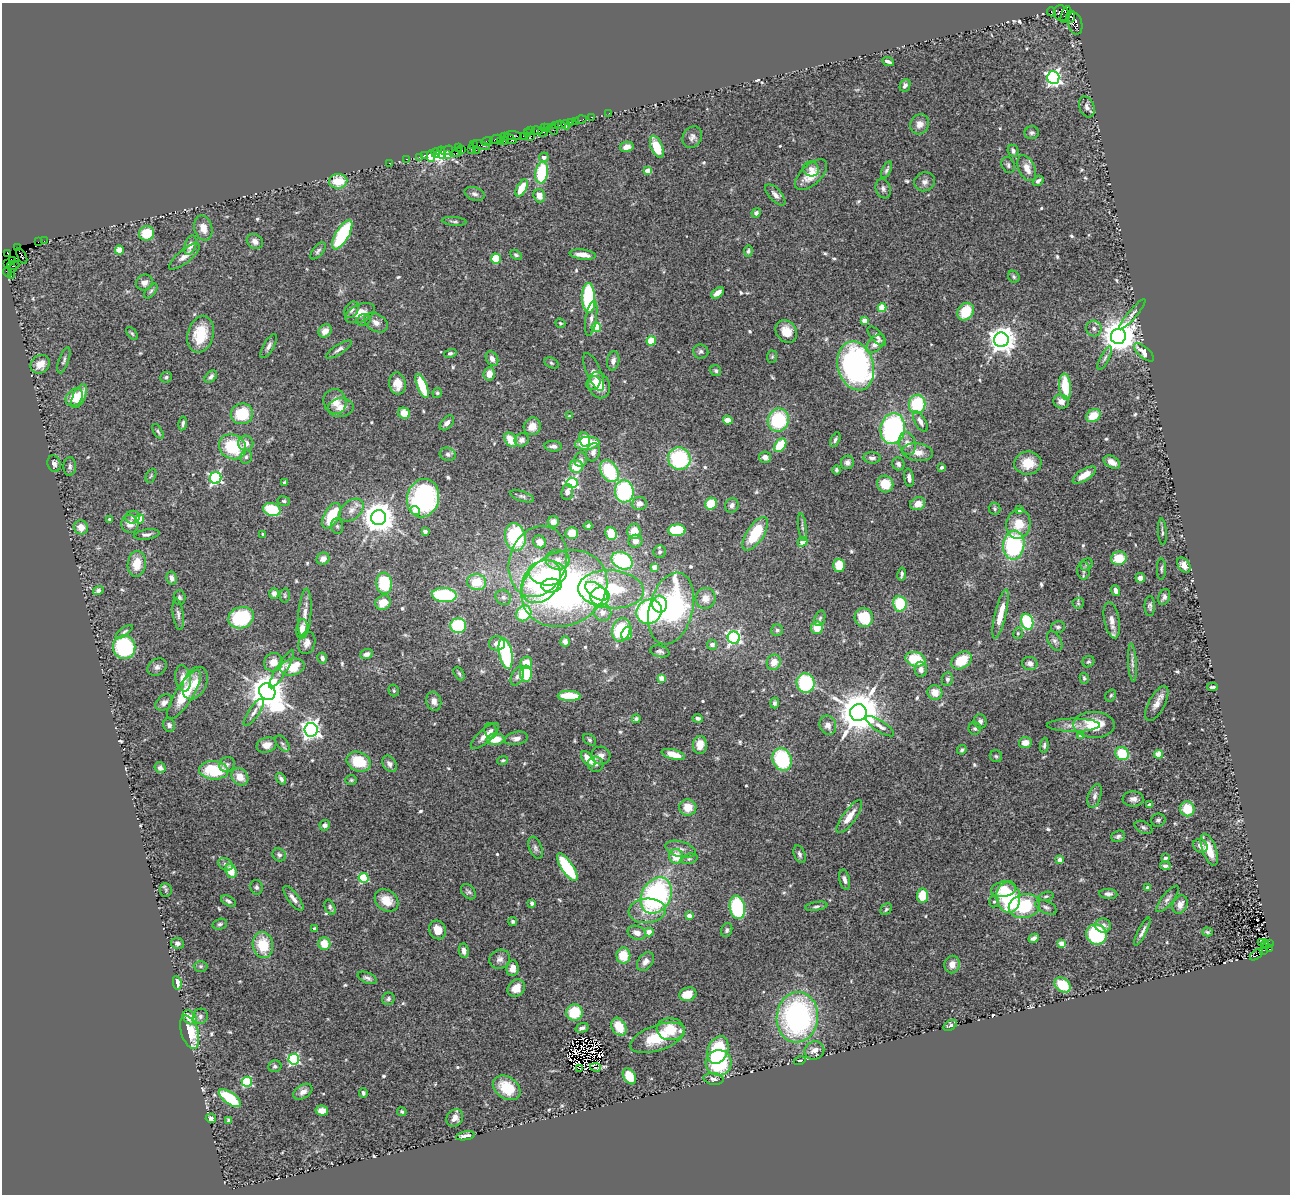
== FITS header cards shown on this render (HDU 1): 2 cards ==
NAXIS1  =                 1288
NAXIS2  =                 1192

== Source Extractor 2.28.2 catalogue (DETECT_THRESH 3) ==
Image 1288 x 1192 px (HDU 1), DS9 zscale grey, 1 PNG px = 1 image px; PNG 1292 x 1196 px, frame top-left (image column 1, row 1192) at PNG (2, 3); each listed source drawn as its Kron ellipse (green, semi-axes under 4 px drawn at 4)
Background 0.824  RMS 0.042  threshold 0.126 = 3 sigma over >= 5 px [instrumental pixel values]
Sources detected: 624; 6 with non-positive FLUX_AUTO (blend fragments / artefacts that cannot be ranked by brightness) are neither listed nor drawn; of the other 618, the 500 brightest by FLUX_AUTO listed and drawn (118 fainter detections omitted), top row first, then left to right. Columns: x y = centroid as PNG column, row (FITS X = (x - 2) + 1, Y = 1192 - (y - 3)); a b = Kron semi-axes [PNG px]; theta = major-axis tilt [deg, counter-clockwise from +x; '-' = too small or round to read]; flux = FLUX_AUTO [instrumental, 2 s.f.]
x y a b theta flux
1051 12 4 2 - 22
1061 13 8 7 - 260
1066 14 9 4 72 770
1071 17 6 4 87 160
1075 23 11 7 -76 150
888 62 6 3 -26 8.6
1053 77 6 6 - 870
905 85 6 5 - 10
1087 107 11 7 -68 15
609 113 2 2 - 9.7
591 117 3 2 - 18
581 120 6 2 18 17
575 121 2 2 - 9.3
570 122 3 3 - 40
920 124 10 9 - 23
560 125 5 4 - 37
566 125 5 3 - 16
555 126 2 2 - 15
544 128 3 2 - 49
547 128 4 2 - 39
553 129 6 2 -56 65
530 131 3 2 - 22
537 131 5 3 - 54
527 132 3 3 - 27
543 132 5 2 - 10
1032 133 7 6 - 7.6
513 136 8 3 -4 120
523 136 2 2 - 13
531 136 2 2 - 15
505 137 3 3 - 22
692 137 11 9 58 13
495 139 6 3 22 100
510 139 7 3 -34 77
504 140 3 3 - 45
501 141 3 3 - 48
487 142 6 3 21 100
473 144 3 2 - 11
481 145 9 3 -17 150
627 147 7 5 13 17
657 147 12 5 -68 75
458 148 3 2 - 16
462 149 3 2 - 14
471 149 2 2 - 19
447 150 6 3 23 140
476 150 2 2 - 23
1013 151 6 5 - 10
441 152 6 4 -81 250
457 152 5 2 - 31
436 153 4 4 - 210
425 155 3 3 - 41
448 155 4 3 - 37
431 156 6 3 89 300
419 157 2 2 - 13
544 157 5 4 - 16
406 159 3 2 - 34
389 163 2 2 - 18
1008 165 8 6 -64 7.8
1027 168 14 8 -65 29
811 169 8 7 - 13
887 170 9 4 65 6.9
648 171 4 4 - 46
542 173 11 6 82 160
811 175 20 10 42 48
338 181 9 7 5 52
1038 181 6 4 41 9.6
925 182 10 9 - 14
522 188 9 5 61 65
883 189 10 7 -69 10
474 194 10 6 -17 10
775 195 13 6 -47 14
539 196 6 6 - 23
756 213 5 4 - 7.9
454 221 12 3 -5 5.2
203 228 13 9 -76 29
147 233 8 7 - 79
342 235 16 6 60 230
44 241 2 2 - 7.4
255 241 8 7 - 16
38 242 3 2 - 51
190 245 10 5 72 18
17 248 3 2 - 30
119 250 4 4 - 63
318 251 10 5 49 7.5
748 251 6 4 82 5.5
8 254 3 2 - 90
583 254 13 5 -7 24
516 255 6 4 -28 5.7
22 256 8 3 -62 92
184 256 19 6 39 21
496 259 5 5 - 88
13 260 4 3 - 610
8 264 3 2 - 12
13 265 6 4 14 63
12 269 3 2 - 130
8 272 5 4 - 16
11 276 3 2 - 24
1014 277 6 5 - 5.6
144 283 8 7 - 17
151 291 9 4 52 5.9
718 293 7 4 37 21
589 298 15 6 -88 270
882 308 4 4 - 93
352 310 9 6 56 11
966 312 9 7 55 80
360 313 16 8 23 36
1132 314 19 4 49 11
591 318 18 5 80 15
363 320 7 5 19 7.2
864 321 4 4 - 30
376 322 13 8 -30 18
560 323 5 4 - 4.5
596 327 5 4 - 140
1094 328 8 7 - 11
325 331 7 6 - 24
786 331 12 9 -51 41
132 333 7 4 -52 4.7
200 334 19 13 75 96
877 336 12 5 -48 12
1118 336 8 7 - 6600
1001 340 7 7 - 3100
651 341 4 4 - 120
875 344 11 6 44 27
269 346 13 5 60 13
339 349 15 5 33 10
701 351 7 7 - 8.4
1144 352 12 5 -41 32
450 353 6 4 14 6.3
772 357 6 5 - 4.6
1105 358 13 4 62 8.8
492 359 8 5 -60 14
64 360 13 5 71 8.4
613 361 9 6 81 15
551 363 7 5 -28 4.9
40 364 10 8 41 39
856 366 25 18 -75 740
716 371 6 5 - 6.1
594 372 20 7 -66 21
489 374 7 5 85 23
166 377 6 5 - 5.7
211 377 7 5 45 9.2
593 383 7 6 - 23
397 384 11 8 -82 32
599 385 13 10 -68 50
422 386 13 5 -68 99
1065 387 13 6 -83 92
437 393 5 4 - 5.4
79 396 13 6 64 55
74 397 10 7 46 47
335 401 12 11 - 33
1061 402 8 7 - 21
917 404 9 8 - 140
340 408 13 9 6 24
404 413 6 5 - 40
242 414 11 10 - 110
570 416 4 3 - 5.6
1093 416 8 6 36 60
728 420 5 4 - 29
778 420 11 10 - 180
920 421 11 5 -61 14
183 423 7 4 81 7.9
447 423 9 5 47 14
532 426 9 8 - 33
893 429 15 12 82 460
158 431 8 4 -59 5.7
585 439 7 5 -76 23
511 440 8 5 -54 53
522 440 7 6 - 14
835 440 8 4 65 6.8
246 443 7 7 - 24
587 443 12 6 5 120
907 443 12 8 -75 22
780 445 7 5 51 89
553 446 8 5 -3 11
232 447 14 12 -31 140
593 452 9 6 74 16
918 452 15 8 -7 27
448 454 8 6 -17 9.6
246 457 7 5 75 6.8
765 457 6 5 - 17
872 458 8 5 -3 10
679 459 11 11 - 240
581 460 7 6 - 8.7
847 462 7 6 - 13
1112 462 9 5 -30 22
1028 463 13 11 7 60
54 464 8 6 -74 9.9
898 464 6 6 - 11
70 466 9 6 86 8.9
576 466 6 6 - 63
941 467 3 3 - 8.4
836 470 4 4 - 5.6
609 471 12 8 -57 160
1084 475 13 5 32 35
151 476 7 4 64 4.5
216 478 6 5 - 520
909 478 9 5 -81 12
285 483 3 3 - 8.2
572 483 5 5 - 380
885 484 8 8 - 67
624 491 11 9 -83 240
567 492 8 5 84 12
522 496 12 5 -18 7.6
423 498 19 16 77 480
284 501 6 4 -13 5.1
639 504 7 6 - 19
711 504 6 5 - 69
918 504 8 6 24 25
732 505 7 6 - 11
995 509 6 6 - 6
272 510 9 6 -16 110
351 510 14 9 39 23
1019 510 4 3 - 16
415 511 5 4 - 27
331 516 14 7 60 110
133 517 7 6 - 8.4
378 518 7 7 - 5400
109 519 3 3 - 5.2
140 519 4 4 - 76
553 522 6 5 - 16
130 524 9 8 - 26
1018 524 15 12 79 59
337 526 8 6 -75 6.8
588 526 4 3 - 7.1
81 527 7 7 - 30
802 527 14 4 -82 8.2
677 530 8 6 1 140
425 531 4 3 - 16
634 531 7 6 - 35
1162 532 13 3 -86 6.1
572 533 6 6 - 39
611 533 6 5 - 73
263 534 3 3 - 4.9
755 534 19 8 57 120
147 535 13 5 9 11
515 537 14 10 -80 200
635 541 7 6 - 16
540 542 7 6 - 30
803 542 5 4 - 43
1014 545 14 10 83 320
660 552 6 6 - 7
1119 558 8 6 18 75
323 559 6 6 - 17
558 560 12 10 -6 30
538 561 36 28 71 170
622 561 11 8 -26 270
137 564 13 9 82 51
1087 564 6 5 - 6
839 565 6 5 - 59
1184 565 8 5 -54 17
654 567 4 4 - 32
1161 569 10 4 90 6.2
1084 570 9 6 -90 8.7
547 573 19 12 -5 130
902 574 6 3 80 6.4
172 578 6 5 - 13
1140 578 5 4 - 16
477 582 9 8 - 79
541 582 23 17 54 380
384 583 10 8 -84 130
551 586 10 7 3 130
564 588 44 36 27 1100
611 589 33 19 -4 280
98 591 5 4 - 7
597 591 13 7 -35 170
1116 591 5 4 - 17
274 593 5 5 - 12
444 595 12 7 -5 210
285 596 7 5 -89 5.2
503 597 8 7 - 11
600 597 9 9 - 210
1164 597 8 5 69 10
179 598 7 6 - 7.1
706 598 10 9 - 25
383 603 8 6 33 39
1078 603 5 5 - 4.9
659 604 8 7 - 74
900 604 8 6 -83 120
1150 606 10 5 -90 6.8
671 609 37 21 75 510
602 612 9 8 - 23
649 612 13 12 - 410
524 613 8 7 - 120
178 614 16 5 -82 13
305 614 25 6 86 27
1001 614 25 5 76 49
241 618 13 10 20 190
820 618 8 5 70 5.7
864 618 9 9 - 100
1112 620 18 7 -79 25
1027 622 8 6 -72 160
458 626 8 7 - 150
1058 627 7 5 14 7
817 628 6 6 - 50
302 629 9 5 80 33
621 630 12 9 71 170
777 630 6 6 - 5.9
124 632 10 4 36 6.5
627 633 7 5 68 48
1018 633 6 4 77 5.2
734 638 6 6 - 590
565 641 5 5 - 11
1055 641 11 6 -60 10
307 643 11 8 74 17
497 643 8 7 - 23
712 645 5 5 - 12
124 647 11 11 - 240
660 651 10 5 -12 7.9
506 653 15 6 -79 260
366 654 6 5 - 14
322 658 5 4 - 8.6
915 659 10 7 -16 99
961 660 11 8 33 77
273 662 9 9 - 32
774 662 8 7 - 31
1088 662 6 5 - 5.1
526 663 6 6 - 41
1030 663 7 6 - 15
1132 663 19 4 -86 12
157 667 10 8 33 12
292 667 12 8 11 76
281 669 22 5 59 18
921 669 7 6 - 15
459 673 7 4 -63 4.6
526 674 8 6 88 100
517 676 10 6 64 11
183 678 13 7 -81 25
662 678 4 4 - 45
1084 678 5 4 - 5.1
947 679 7 5 80 7.9
195 683 17 11 65 39
806 683 10 9 - 200
1212 687 5 3 - 5.7
394 690 6 5 - 4.5
267 692 9 7 -53 7800
935 692 7 7 - 35
184 695 28 9 58 110
1111 695 6 5 - 5.3
569 696 11 5 -2 100
434 701 9 7 -76 16
164 703 9 7 45 12
775 703 5 4 - 6.9
1157 704 19 8 62 26
254 712 16 5 55 13
858 713 8 8 - 12000
698 718 5 4 - 9.5
636 719 4 4 - 6.3
980 721 7 6 - 10
169 725 7 6 - 8.2
828 725 10 8 -68 17
1073 725 27 6 0 26
1094 725 21 13 -2 88
880 726 16 5 -33 15
975 728 6 6 - 5.6
311 730 7 6 - 1600
490 731 8 6 -85 8.4
485 736 18 6 43 26
1081 736 4 4 - 28
516 738 12 6 10 16
495 739 9 6 3 48
589 740 7 5 -40 5.4
282 743 9 5 -52 6.6
1025 743 6 5 - 28
267 745 10 7 15 26
700 745 9 7 87 36
1044 745 8 4 84 6
962 750 5 4 - 5.2
673 754 12 5 -15 44
1122 754 7 6 - 94
1158 754 4 4 - 89
601 755 9 9 - 16
996 756 6 6 - 5.2
588 759 9 5 -48 45
782 759 11 9 -70 210
503 760 5 4 - 4.7
359 762 12 9 -23 89
227 764 8 7 - 8.1
389 764 9 6 -55 13
596 764 8 7 - 8.5
160 768 5 5 - 11
214 770 14 9 -4 120
240 777 9 7 -47 34
281 779 6 4 -53 8.2
351 780 6 5 - 4.4
1095 796 12 6 72 13
1133 799 10 7 -1 15
1149 805 4 3 - 15
688 807 8 8 - 43
1187 809 7 7 - 67
849 817 20 6 54 39
1158 820 7 6 - 7.6
325 825 5 5 - 12
1143 827 9 5 -27 7.5
1118 836 7 5 20 6.4
1200 846 8 6 -39 15
535 848 11 6 -69 9.7
680 849 15 7 -16 18
1209 850 17 7 -70 50
800 854 9 5 -70 8.6
279 855 7 6 - 9.7
676 856 7 7 - 55
1165 858 4 3 - 15
689 859 9 5 14 7.1
1060 860 4 4 - 30
225 864 8 5 -30 9.7
1165 866 5 3 - 7.6
567 867 16 5 -56 220
231 871 7 5 -70 41
364 878 5 5 - 190
844 880 10 5 -76 12
257 887 7 6 - 7.6
1148 888 4 4 - 27
1004 889 12 8 13 35
166 890 7 6 - 5
468 892 9 6 -47 7.2
1108 894 9 5 -3 9.9
656 895 19 14 61 570
922 896 7 5 85 69
1046 896 7 4 14 5.3
293 898 15 5 -53 16
1008 898 15 12 -80 240
1167 899 16 5 50 12
386 900 13 10 -38 46
228 901 8 4 -29 7.5
994 901 6 5 - 6
532 903 4 3 - 5.6
1180 904 10 7 66 18
816 906 11 4 10 7.3
1024 906 16 12 13 170
330 907 8 5 -65 7
737 907 12 7 -80 230
1046 907 11 6 -25 10
886 909 7 5 45 5.5
647 911 18 12 4 51
689 916 4 3 - 24
513 921 4 4 - 5
220 924 7 5 15 6.4
1103 925 7 7 - 13
314 928 3 3 - 4.5
438 930 9 8 - 36
727 930 7 5 68 7.1
649 932 4 4 - 37
1142 932 15 4 63 12
1208 932 5 4 - 4.4
637 933 9 7 -18 20
1096 934 10 10 - 210
1034 938 5 4 - 11
177 943 6 5 - 9.1
1261 943 3 2 - 10
1269 943 2 2 - 50
324 944 6 6 - 46
1062 944 4 4 - 66
1265 944 4 3 - 190
263 945 13 10 -78 90
1269 949 4 3 - 420
1264 950 4 2 - 13
464 951 7 5 -83 14
1256 955 7 3 37 210
623 956 8 7 - 69
500 959 10 9 - 14
645 962 10 7 55 15
952 965 9 7 77 24
200 966 7 5 0 5
513 968 8 6 84 23
367 978 10 5 -22 9.4
177 983 7 4 -81 25
1062 985 9 6 -39 81
516 988 9 8 - 32
688 994 8 6 16 39
388 999 6 6 - 7.1
574 1012 8 8 - 89
200 1016 8 7 - 9.8
190 1017 8 6 -44 43
797 1017 25 20 84 650
950 1025 7 4 33 6.5
619 1027 9 7 -60 59
582 1028 7 4 17 10
670 1029 14 11 -4 64
190 1032 17 8 -72 94
657 1038 28 12 19 110
718 1050 14 10 69 180
814 1050 10 9 - 20
294 1059 5 5 - 390
800 1061 6 4 15 4.6
719 1063 13 12 - 180
275 1066 6 6 - 6.4
595 1067 5 2 - 12
579 1068 3 2 - 18
629 1076 8 6 -59 71
714 1079 10 6 -7 9.3
247 1082 5 5 - 210
507 1088 15 11 -35 87
303 1092 10 6 33 16
363 1093 5 4 - 6
230 1098 13 6 -35 140
322 1110 6 5 - 28
402 1112 5 4 - 4.5
211 1118 5 4 - 9.9
455 1118 9 8 - 22
229 1120 4 3 - 6.1
465 1136 9 3 10 14
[118 fainter detections neither listed nor drawn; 6 non-positive-flux detections neither listed nor drawn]